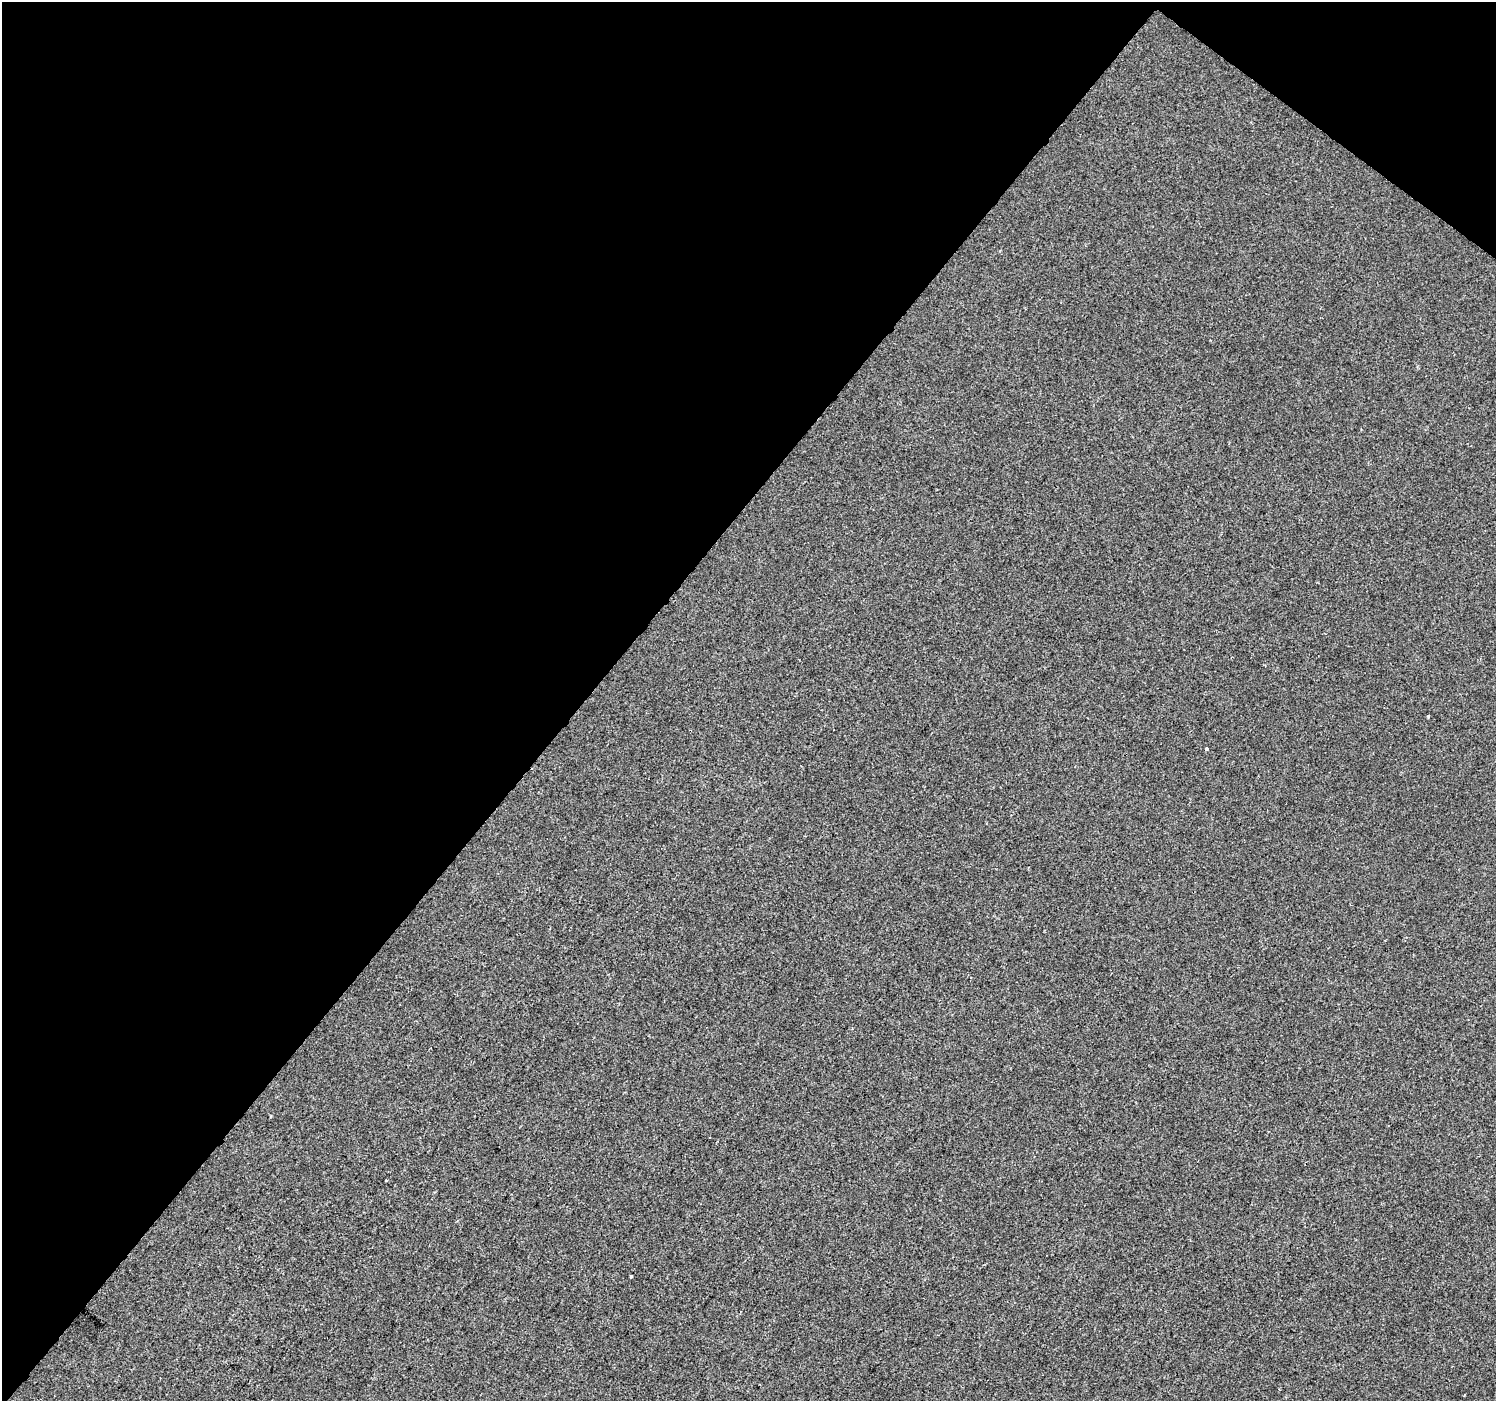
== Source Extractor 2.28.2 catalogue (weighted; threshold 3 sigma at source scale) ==
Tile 2 of 4 x 4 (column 2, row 1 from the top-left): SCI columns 1501-2994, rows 4442-5840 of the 5982 x 6017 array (HDU 1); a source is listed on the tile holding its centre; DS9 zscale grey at full resolution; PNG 1498 x 1403 px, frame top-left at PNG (2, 2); no overlay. Shown black and unused: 41% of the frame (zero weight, under 2 of 3 exposures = <1% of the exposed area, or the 3 px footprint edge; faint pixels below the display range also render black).
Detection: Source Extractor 2.28.2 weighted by HDU 2 'WHT'; one run over the whole footprint, this tile lists its part. Background -7.52e-04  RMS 0.0042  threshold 0.0187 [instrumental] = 3 sigma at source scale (4.5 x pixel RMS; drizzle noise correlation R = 1.50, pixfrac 1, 0.0396/0.0396 arcsec/px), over >= 5 px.
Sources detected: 4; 1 cosmic-ray / hot-pixel residue — not listed; the other 3 listed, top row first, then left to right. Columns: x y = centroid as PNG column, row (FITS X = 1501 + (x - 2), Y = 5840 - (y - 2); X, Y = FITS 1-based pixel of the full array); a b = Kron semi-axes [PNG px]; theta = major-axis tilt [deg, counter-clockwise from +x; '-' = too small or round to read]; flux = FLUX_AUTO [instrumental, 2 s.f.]
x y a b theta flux
1428 716 4 3 - 0.4
1206 749 3 3 - 7.9
631 1276 3 3 - 0.73